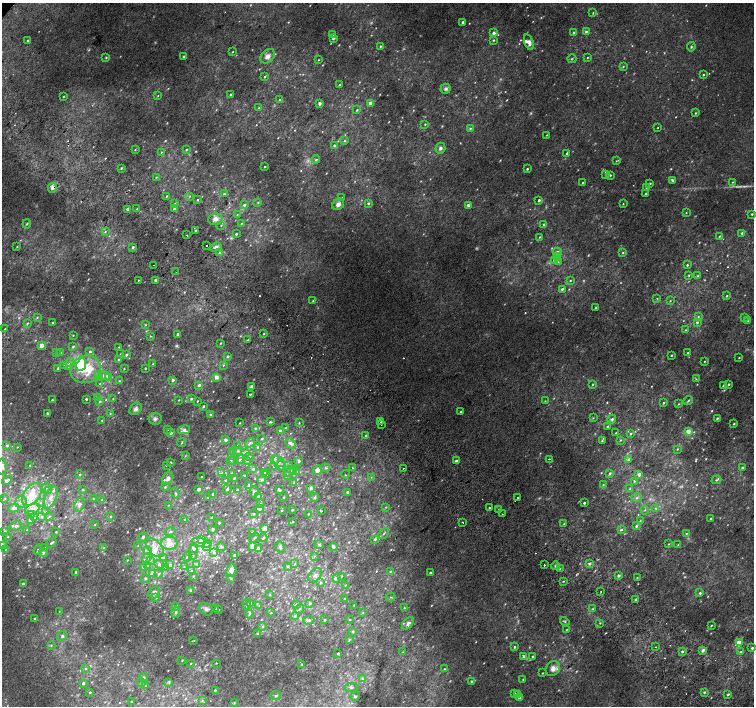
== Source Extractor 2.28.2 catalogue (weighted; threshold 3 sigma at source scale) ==
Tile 6 of 4 x 4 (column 2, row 2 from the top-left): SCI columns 1539-3041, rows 3080-4486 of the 6074 x 6092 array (HDU 1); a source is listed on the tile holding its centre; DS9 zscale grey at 2 x 2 block average (1 PNG px = mean of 2 x 2 image px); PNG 756 x 708 px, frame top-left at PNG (2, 3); each listed source drawn as its Kron ellipse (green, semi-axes under 4 px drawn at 4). Shown black and unused: <1% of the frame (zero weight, under 2 of 3 exposures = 2% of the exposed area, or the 3 px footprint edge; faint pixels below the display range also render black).
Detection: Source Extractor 2.28.2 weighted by HDU 2 'WHT'; one run over the whole footprint, this tile lists its part. Background 0.021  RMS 0.0081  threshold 0.0363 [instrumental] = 3 sigma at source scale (4.5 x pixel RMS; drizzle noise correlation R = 1.50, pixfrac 1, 0.0396/0.0396 arcsec/px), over >= 5 px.
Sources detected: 723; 44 too faint to see at this stretch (2 x 2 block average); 8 cosmic-ray / hot-pixel residue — neither listed nor drawn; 1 coinciding with a brighter row at this scale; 37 inside a brighter listed object's ellipse — not listed separately; of the other 633, all 500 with FLUX_AUTO >= 1.12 (the completeness limit of this list) listed and drawn (133 fainter detections not listed), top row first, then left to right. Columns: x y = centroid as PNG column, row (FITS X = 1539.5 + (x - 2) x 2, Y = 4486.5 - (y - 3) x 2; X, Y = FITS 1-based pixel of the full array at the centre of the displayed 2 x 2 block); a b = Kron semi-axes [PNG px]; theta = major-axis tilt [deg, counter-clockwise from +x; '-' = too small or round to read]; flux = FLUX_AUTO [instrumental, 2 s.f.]
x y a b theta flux
593 13 4 2 - 1.8
463 22 2 2 - 10
574 32 3 2 - 2.2
586 32 2 2 - 3.5
494 33 4 3 - 4.8
333 34 4 3 - 3.1
333 38 3 2 - 2.8
28 40 3 2 - 1.6
493 40 3 3 - 2.3
529 42 8 4 -71 9
380 46 2 2 - 1.9
691 47 5 3 - 2.6
233 52 2 2 - 1.2
267 56 8 6 45 11
106 57 3 3 - 2
184 57 2 2 - 5.9
587 57 3 3 - 1.4
572 59 4 2 - 1.9
318 60 3 2 - 1.2
623 66 3 3 - 1.7
703 75 2 2 - 2
265 77 3 2 - 1.9
339 85 2 2 - 3.2
446 89 5 5 - 4.7
231 94 2 2 - 2.4
64 96 2 2 - 1.5
158 96 3 2 - 1.2
280 100 3 3 - 4.9
320 103 2 2 - 7.9
370 103 2 2 - 15
259 108 3 3 - 2.2
357 110 3 3 - 2.4
695 113 3 2 - 2.2
425 124 3 2 - 1.5
470 128 2 2 - 2.3
657 128 2 2 - 1.2
547 135 3 2 - 1.2
344 141 3 3 - 1.9
334 145 2 2 - 3.8
440 148 5 5 - 5.5
186 149 3 3 - 1.8
135 150 3 2 - 1.2
161 152 3 3 - 1.7
567 153 2 2 - 5.5
316 160 4 3 - 2.4
616 161 3 2 - 1.4
265 166 2 2 - 2.1
121 168 3 2 - 2.2
527 169 2 2 - 2.4
606 175 3 2 - 2
610 175 2 2 - 2.7
156 177 3 2 - 1.2
672 180 3 2 - 4.2
583 182 3 2 - 1.6
733 182 3 2 - 1.2
650 183 3 2 - 2.3
646 187 4 3 - 2.3
52 188 5 4 - 5.1
646 193 3 2 - 1.5
224 194 2 2 - 2.8
167 196 2 2 - 1.6
190 196 4 2 - 1.7
342 198 3 2 - 1.5
197 200 3 2 - 1.4
539 200 3 2 - 4.6
258 202 3 3 - 1.8
368 203 3 3 - 3
175 204 4 3 - 2
338 204 6 5 - 9.7
623 204 2 2 - 1.2
244 205 3 3 - 4.8
468 205 3 3 - 6.6
127 209 2 2 - 4.1
137 209 3 2 - 1.6
174 209 2 2 - 4.8
686 213 3 3 - 1.3
752 214 2 2 - 1.8
237 215 3 2 - 1.7
215 219 7 5 9 13
241 223 3 2 - 1.2
27 224 4 3 - 2
544 224 3 2 - 1.4
221 225 3 2 - 1.2
195 230 2 2 - 2.3
105 232 4 2 - 2
742 233 2 2 - 3.3
236 234 2 2 - 3.1
187 235 2 2 - 2.3
720 236 3 2 - 1.4
540 237 3 2 - 1.5
206 245 2 2 - 2.8
17 247 3 2 - 1.3
133 247 3 2 - 4.4
216 247 6 4 17 5.2
220 252 3 3 - 3.2
557 252 4 3 - 4.9
623 252 3 3 - 1.9
557 257 4 3 - 7.5
554 260 3 3 - 5.2
558 262 4 4 - 2.8
154 265 2 2 - 4.3
687 265 2 2 - 2.1
176 272 2 2 - 1.2
689 275 3 2 - 1.6
697 276 4 3 - 2
138 280 2 2 - 3.1
155 280 2 2 - 5.5
570 280 3 3 - 1.6
562 289 4 3 - 3.3
727 296 3 2 - 1.7
657 298 3 2 - 1.3
313 301 3 3 - 1.7
670 301 3 2 - 1.4
596 308 2 2 - 3.7
37 317 3 3 - 1.9
698 317 4 3 - 2
744 317 3 3 - 1.4
748 321 3 3 - 1.3
697 322 3 3 - 3.4
27 323 3 3 - 1.8
52 323 2 2 - 1.5
145 325 3 2 - 1.4
5 329 3 2 - 1.8
685 330 3 2 - 1.5
178 334 3 2 - 4.6
264 334 3 2 - 1.9
73 335 3 2 - 1.2
150 336 3 2 - 1.2
248 340 3 2 - 1.7
221 343 4 2 - 1.3
41 346 2 2 - 20
73 347 3 3 - 2.9
119 347 3 2 - 1.2
57 352 3 2 - 1.1
61 352 3 3 - 1.9
90 352 3 3 - 2.7
688 353 3 2 - 2.4
121 354 3 2 - 1.4
126 355 3 2 - 4.1
671 355 2 2 - 2.1
228 356 3 2 - 4
739 358 2 2 - 1.2
118 360 2 2 - 2.4
705 361 3 2 - 1.3
70 363 5 4 - 5
153 364 3 2 - 1.4
81 365 6 4 67 75
223 365 3 3 - 1.7
64 366 3 3 - 2
68 366 3 3 - 7.5
58 368 3 2 - 3.4
145 368 2 2 - 2.3
86 369 15 13 23 64
124 369 3 2 - 1.2
99 376 3 2 - 1.4
104 376 5 4 - 5.5
109 377 3 2 - 24
216 377 2 2 - 21
696 379 3 2 - 1.3
173 380 2 2 - 5.5
119 381 3 2 - 1.3
100 384 3 3 - 2.9
592 384 3 3 - 2.1
728 384 2 2 - 2.3
199 385 3 2 - 4.2
723 386 2 2 - 1.6
252 387 2 2 - 15
250 394 2 2 - 2.6
98 398 4 2 - 1.9
86 399 2 2 - 4.2
113 399 3 2 - 1.2
191 399 3 2 - 3.3
52 400 2 2 - 2
179 400 2 2 - 1.2
688 400 5 3 - 2.5
100 401 3 3 - 2.9
197 401 2 2 - 1.2
545 401 3 2 - 1.2
664 403 3 2 - 2.1
678 404 3 2 - 1.5
203 406 3 2 - 1.9
136 409 7 5 51 6.6
461 412 2 2 - 3.1
47 413 2 2 - 3.8
110 413 3 2 - 1.3
210 415 3 3 - 2.8
593 418 3 2 - 1.3
717 418 2 2 - 2.1
155 419 6 6 - 5.6
612 419 4 4 - 3.9
102 420 2 2 - 1.2
380 421 2 2 - 5.6
270 422 3 2 - 2.3
240 423 2 2 - 1.3
299 423 3 2 - 1.2
381 424 2 2 - 2.7
734 424 2 2 - 1.8
608 426 3 2 - 2.6
285 428 3 3 - 1.3
168 429 3 2 - 2
256 429 3 2 - 8.4
184 430 6 4 12 5.4
280 431 3 2 - 9.3
688 431 2 2 - 24
170 433 2 2 - 9.7
616 433 3 2 - 2.1
631 434 4 3 - 2.2
365 436 2 2 - 4.1
262 439 3 3 - 1.8
225 440 2 2 - 7.2
620 440 3 3 - 1.6
602 441 2 2 - 1.8
182 443 4 2 - 2
250 443 5 3 - 3.2
290 443 6 3 -44 6.5
237 445 4 2 - 1.6
7 446 3 3 - 4.5
17 447 3 2 - 1.3
258 447 3 3 - 4.9
677 449 3 2 - 1.4
233 451 3 3 - 1.9
238 451 4 3 - 2.8
245 452 4 3 - 3
185 456 4 2 - 1.3
249 457 4 2 - 1.6
240 459 4 3 - 2.3
549 459 2 2 - 3.4
274 460 3 2 - 6.3
629 460 3 3 - 5.1
230 461 3 3 - 1.8
233 461 3 3 - 1.9
247 461 4 4 - 2.7
279 461 6 3 -40 3.6
299 461 2 2 - 5.1
456 461 2 2 - 12
170 462 3 2 - 1.9
30 465 2 2 - 1.1
166 465 3 2 - 1.3
289 465 3 3 - 1.6
274 466 4 2 - 1.4
281 466 5 5 - 3.5
2 467 8 4 -89 8.6
325 468 5 3 - 2.4
352 468 3 2 - 1.6
403 468 2 2 - 1.5
742 468 3 3 - 3.1
253 469 3 3 - 2.6
294 470 3 3 - 6.7
318 470 5 3 - 24
290 471 7 3 40 3
264 472 2 2 - 1.7
297 472 3 3 - 2.6
222 473 3 2 - 1.4
232 473 3 2 - 2.8
610 473 4 3 - 2.4
266 474 2 2 - 1.5
345 474 4 2 - 1.6
639 474 3 2 - 11
80 475 3 2 - 2
245 476 2 2 - 2.6
287 476 3 3 - 1.9
202 477 2 2 - 2
371 477 3 2 - 1.4
168 478 7 5 57 8.2
234 478 3 2 - 2.2
262 480 4 3 - 2.3
716 480 5 3 - 2.6
7 481 5 3 - 9.9
226 481 3 3 - 6
634 481 4 2 - 3.3
294 483 4 3 - 2.8
249 485 4 3 - 5.6
603 485 3 3 - 1.7
165 487 4 3 - 2.5
46 488 5 3 - 3.4
311 488 2 2 - 8.5
198 489 2 2 - 11
227 489 4 2 - 2.5
630 489 3 3 - 3.3
48 490 3 2 - 1.3
82 490 3 3 - 1.9
237 490 2 2 - 5.9
279 490 4 2 - 3
254 492 6 5 - 4.7
347 492 2 2 - 3.8
175 493 5 2 - 2.2
213 494 2 2 - 1.9
32 495 13 8 55 37
259 496 3 3 - 8
208 497 2 2 - 1.2
284 497 3 2 - 1.3
314 497 4 3 - 3.9
51 498 12 5 65 13
93 498 3 2 - 1.3
517 498 3 2 - 4.4
637 498 5 3 - 3.6
5 499 3 3 - 1.6
102 500 3 3 - 2.3
21 502 6 5 - 9.5
41 503 4 3 - 2.2
584 503 2 2 - 3.9
79 504 7 5 69 7
260 504 3 2 - 2.4
168 505 3 2 - 1.3
386 507 3 2 - 1.1
489 507 2 2 - 3.3
14 508 5 4 - 8.9
656 508 4 3 - 1.9
32 509 7 5 25 11
260 509 4 3 - 5
292 510 2 2 - 2.3
499 510 2 2 - 1.6
645 510 4 3 - 2.2
282 511 3 2 - 1.2
321 511 2 2 - 1.2
45 512 4 2 - 2.1
31 514 3 3 - 2
254 514 3 3 - 1.7
308 514 3 2 - 1.1
502 514 2 2 - 2
49 516 3 3 - 2
111 516 3 3 - 1.7
34 517 3 3 - 2.2
41 517 4 3 - 3
212 518 2 2 - 6.6
711 518 2 2 - 4.8
184 519 2 2 - 1.1
30 520 3 2 - 8.2
640 521 4 2 - 1.7
293 522 2 2 - 1.6
462 522 2 2 - 3.3
219 523 3 2 - 1.9
95 524 3 2 - 1.2
564 524 3 2 - 1.6
16 526 6 4 11 5.2
636 526 4 3 - 3
265 528 3 3 - 35
213 529 3 3 - 3.5
27 530 3 3 - 1.8
621 530 3 3 - 3
5 531 4 2 - 1.6
56 532 3 2 - 1.4
170 532 5 3 - 2.7
253 532 3 2 - 1.2
384 533 6 2 45 2.8
686 533 3 3 - 1.8
8 537 3 2 - 1.2
143 537 5 3 - 3.4
254 538 5 2 - 2.3
263 538 4 2 - 1.8
201 539 3 3 - 11
375 539 3 3 - 3.3
51 543 6 3 38 3.4
169 543 8 6 0 21
201 543 10 4 -15 7.8
207 543 3 3 - 14
669 544 3 2 - 1.3
2 545 3 3 - 3.4
319 545 5 3 - 2
678 545 3 2 - 1.3
138 546 3 3 - 1.5
206 547 3 3 - 26
221 547 4 3 - 2.3
253 547 2 2 - 30
280 547 6 4 -60 3.5
333 547 4 3 - 6.1
45 548 4 3 - 2.7
104 548 4 3 - 3.2
155 548 11 7 -46 23
258 548 3 3 - 3.8
194 549 4 3 - 5.7
6 550 3 2 - 1.1
38 550 5 2 - 2
148 551 3 3 - 2.6
214 552 4 3 - 2.9
43 553 4 3 - 3.6
193 556 3 2 - 1.2
235 556 3 2 - 15
314 556 3 2 - 1.5
187 557 5 3 - 2.1
147 558 5 3 - 6.5
164 558 3 3 - 3.6
127 560 2 2 - 1.2
150 560 3 2 - 1.9
159 564 5 4 - 5.9
197 564 4 3 - 2
295 564 3 2 - 1.6
589 564 4 3 - 3.6
147 565 4 3 - 2.4
170 565 2 2 - 9.2
544 565 2 2 - 8.5
287 566 2 2 - 2.5
556 566 4 4 - 3.1
144 567 2 2 - 13
165 567 3 3 - 2.2
184 567 3 2 - 1.4
560 568 3 2 - 1.5
231 570 7 5 78 8.5
191 571 3 3 - 1.7
76 572 2 2 - 2.3
390 572 3 2 - 1.4
152 573 4 3 - 7.7
430 573 2 2 - 2.8
158 574 4 3 - 2.5
315 575 8 5 46 7.4
619 575 3 2 - 4.7
193 576 3 2 - 2
341 576 3 3 - 1.7
637 577 2 2 - 1.2
145 578 4 3 - 3.1
231 578 3 3 - 2
336 578 3 2 - 15
563 581 2 2 - 1.4
320 582 4 3 - 2.2
23 584 3 3 - 3.9
345 585 3 2 - 1.1
190 590 3 3 - 1.9
601 591 2 2 - 4
154 593 6 5 - 5.9
700 593 2 2 - 4.1
270 594 3 2 - 1.2
391 597 4 2 - 1.4
156 598 3 3 - 2
345 599 2 2 - 2.3
636 599 2 2 - 5.3
251 603 4 3 - 2.7
310 603 3 3 - 1.9
247 604 5 3 - 2.4
297 604 4 3 - 2.2
354 605 2 2 - 1.1
176 606 3 3 - 4.1
259 606 3 2 - 1.2
404 608 3 2 - 1.9
206 609 7 5 -35 6
216 609 3 3 - 2.6
299 609 5 2 - 1.7
593 609 3 2 - 1.6
218 610 3 2 - 1.1
59 611 2 2 - 1.4
176 612 6 3 81 3.2
271 613 2 2 - 1.9
363 613 3 2 - 1.1
249 614 4 3 - 2.6
295 616 4 4 - 3.1
34 619 2 2 - 2.3
309 620 5 3 - 5.1
324 620 3 2 - 1.9
349 620 4 2 - 1.2
565 621 5 3 - 2.1
408 623 7 4 45 7.1
600 623 3 2 - 1.4
711 625 3 2 - 1.6
262 627 3 3 - 2.5
566 630 3 3 - 1.3
353 631 3 3 - 3.3
257 634 3 3 - 3.6
62 636 5 4 - 4.2
349 639 3 3 - 1.7
194 640 3 2 - 1.2
739 643 3 2 - 47
51 645 3 3 - 1.9
514 647 2 2 - 3.5
655 647 2 2 - 1.8
752 648 2 2 - 3.3
703 650 3 3 - 6.6
682 651 3 3 - 2.8
403 652 3 2 - 1.1
741 652 3 3 - 1.9
338 653 2 2 - 2.5
523 656 4 3 - 3.2
532 657 3 3 - 2.5
182 660 3 2 - 1.3
191 663 3 2 - 1.1
216 663 2 2 - 1.1
302 664 3 3 - 1.2
553 668 8 6 50 11
86 669 3 3 - 1.9
444 669 3 3 - 1.8
543 673 2 2 - 1.2
144 677 4 3 - 2.2
363 679 4 3 - 2.3
523 679 3 2 - 1.4
471 681 3 2 - 2.4
83 683 2 2 - 5.5
141 683 3 2 - 1.2
169 683 3 3 - 2
146 686 2 2 - 5.2
352 687 7 4 7 3.9
215 690 2 2 - 3.1
90 692 2 2 - 2.7
704 692 3 2 - 3
514 694 3 2 - 2.9
728 694 3 3 - 2.5
517 695 3 3 - 1.9
276 696 5 3 - 2.4
355 696 4 3 - 2.6
520 698 2 2 - 17
202 701 3 2 - 1.6
131 702 2 2 - 1.8
234 702 3 3 - 1.3
Overlapping masked pixels (flux is a lower limit): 1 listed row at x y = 52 188
Isophote crosses this tile's border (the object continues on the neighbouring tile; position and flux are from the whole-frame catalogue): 2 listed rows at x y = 2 467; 752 648
Diffuse or blended objects may show on this block-average render without a row.